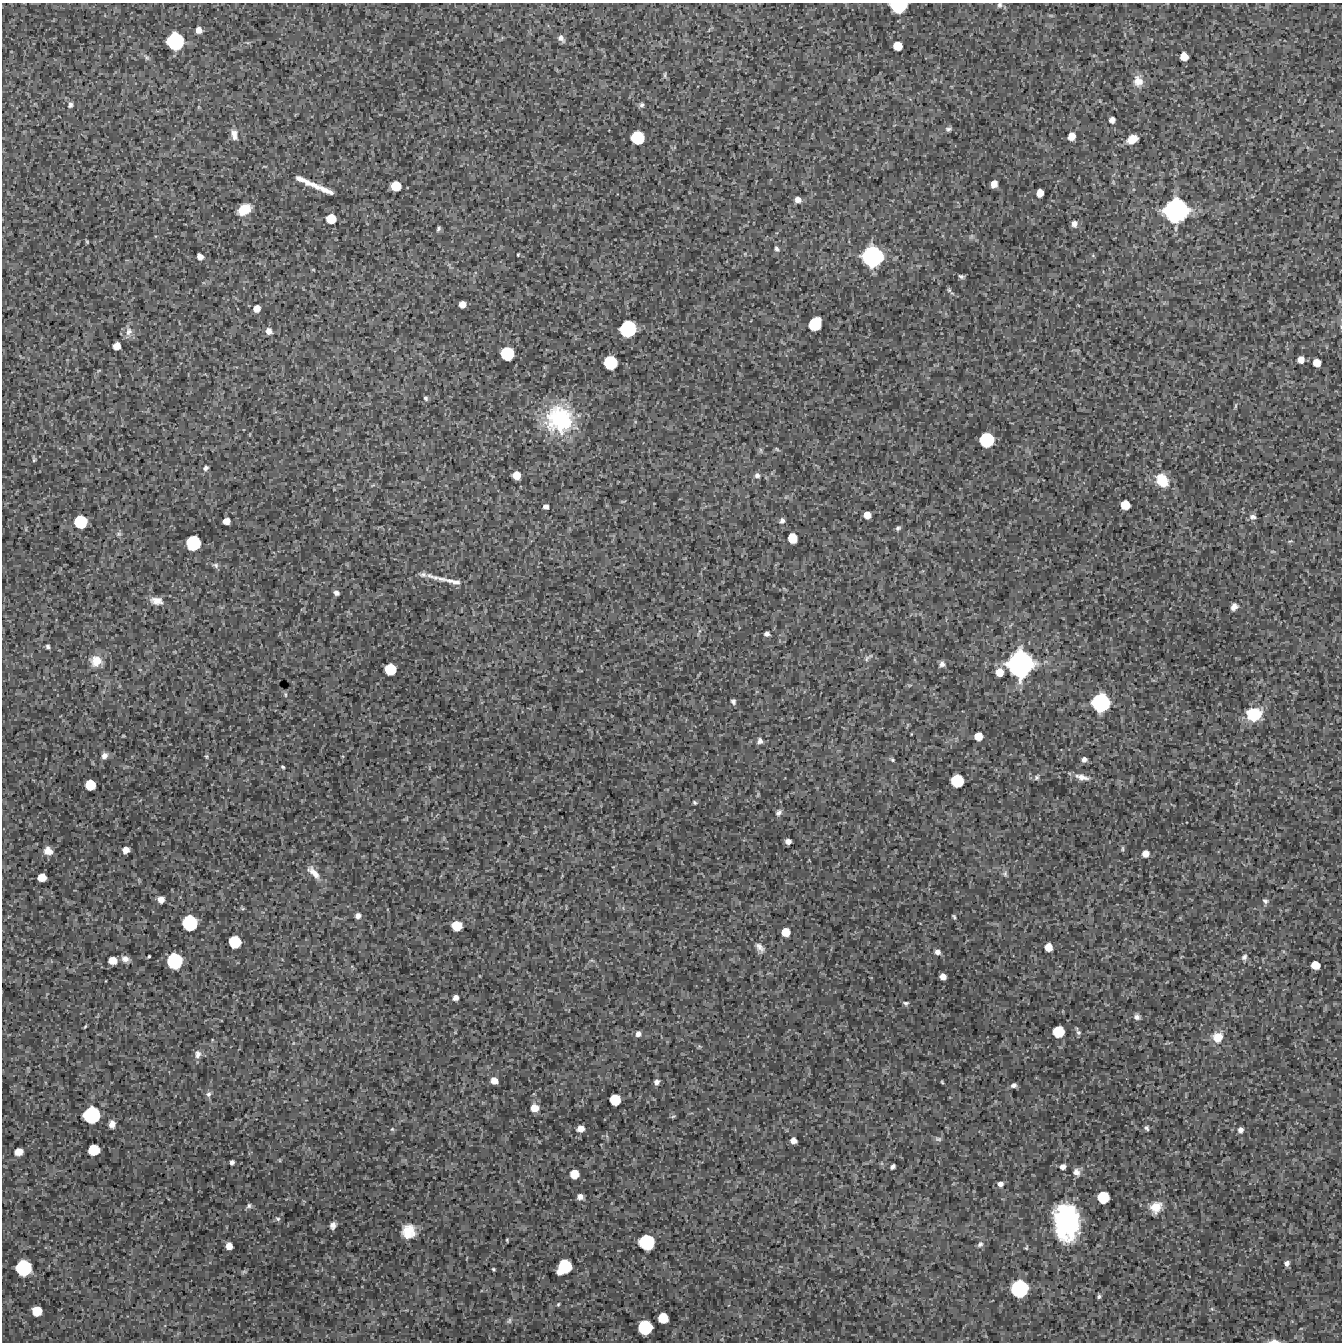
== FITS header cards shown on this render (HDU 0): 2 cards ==
NAXIS1  =                 1340 / length of data axis 1
NAXIS2  =                 1340 / length of data axis 2

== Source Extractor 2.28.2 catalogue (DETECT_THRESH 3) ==
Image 1340 x 1340 px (HDU 0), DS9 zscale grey, 1 PNG px = 1 image px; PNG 1344 x 1344 px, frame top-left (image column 1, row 1340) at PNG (2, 3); no overlay
Background 5460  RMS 580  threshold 1740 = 3 sigma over >= 5 px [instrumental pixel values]
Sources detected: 206; all 206 listed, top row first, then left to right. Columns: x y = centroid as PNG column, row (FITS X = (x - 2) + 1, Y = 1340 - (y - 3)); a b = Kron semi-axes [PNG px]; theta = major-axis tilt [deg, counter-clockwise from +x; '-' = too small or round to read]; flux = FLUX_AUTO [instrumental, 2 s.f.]
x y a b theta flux
999 5 7 5 67 9.2e+04
898 6 14 9 0 1.5e+06
1051 16 6 4 -19 5.5e+04
199 30 6 6 - 2.8e+05
561 38 9 6 -51 1.7e+05
175 41 14 14 - 2.4e+06
897 46 8 7 - 5.6e+05
1184 56 7 7 - 4.7e+05
147 57 10 6 -53 1.2e+05
665 75 10 4 90 7.3e+04
1138 81 15 13 -81 4.7e+05
70 105 6 5 - 1.2e+05
642 105 7 6 - 9.6e+04
1112 120 5 5 - 2.0e+05
948 129 8 5 19 9.8e+04
234 134 12 7 -78 2.7e+05
1071 136 7 6 - 3.8e+05
637 138 11 10 - 1.3e+06
1132 139 10 7 28 4.9e+05
304 180 18 5 -27 3.6e+05
994 184 7 6 - 3.2e+05
314 185 14 6 -31 2.2e+05
396 186 8 8 - 7.2e+05
325 190 16 4 -26 3.3e+05
1040 193 7 6 - 3.6e+05
798 200 7 6 - 2.2e+05
244 209 13 9 31 7.7e+05
1176 210 23 21 12 4.9e+06
331 219 9 8 - 6.7e+05
1074 224 7 6 - 1.9e+05
438 228 6 3 69 7.7e+04
971 236 7 6 - 9.1e+04
87 242 5 3 - 4.3e+04
777 249 7 5 -56 9.5e+04
518 255 4 2 - 4.1e+04
872 256 19 18 - 3.6e+06
200 257 6 5 - 2.4e+05
313 270 5 3 - 3.4e+04
961 276 7 5 -14 9.4e+04
949 290 6 5 - 6.7e+04
952 293 6 3 -19 4.9e+04
462 304 6 6 - 3.1e+05
257 309 7 6 - 3.1e+05
815 324 12 9 56 1.3e+06
628 329 13 12 - 2.1e+06
269 331 7 6 - 2.4e+05
129 332 14 9 81 2.5e+05
117 346 6 6 - 3.8e+05
507 353 11 11 - 1.4e+06
1301 360 6 6 - 3.0e+05
610 362 11 10 - 1.4e+06
1317 363 7 6 - 4.0e+05
99 370 6 3 20 3.6e+04
426 398 6 5 - 8.1e+04
1235 406 9 4 85 5.9e+04
559 419 36 35 - 3.6e+06
987 440 11 11 - 1.6e+06
777 449 7 5 -28 6.3e+04
761 450 8 4 -82 7.3e+04
34 459 7 3 -80 6.4e+04
206 468 6 5 - 1.0e+05
516 475 7 7 - 4.7e+05
757 475 7 7 - 1.5e+05
1162 480 16 13 -55 1.1e+06
623 501 6 3 18 4.0e+04
1125 505 8 7 - 6.0e+05
546 507 5 5 - 1.9e+05
867 515 6 6 - 3.4e+05
1252 517 8 6 -8 1.6e+05
226 521 6 6 - 3.0e+05
782 521 8 6 60 1.3e+05
80 522 11 10 - 1.3e+06
898 528 6 5 - 9.1e+04
26 529 6 4 73 5.0e+04
119 534 7 5 20 8.2e+04
792 538 9 7 -71 6.5e+05
1290 541 7 3 21 4.5e+04
193 543 11 11 - 1.6e+06
1272 551 6 4 -18 5.0e+04
215 565 9 6 -30 1.1e+05
423 575 11 6 -1 1.4e+05
432 577 21 5 -19 2.2e+05
442 579 13 6 -16 1.4e+05
450 581 14 6 -14 1.7e+05
457 582 10 6 6 1.5e+05
336 593 5 5 - 1.5e+05
157 601 15 8 -9 3.7e+05
1234 607 7 6 - 2.1e+05
699 631 7 4 71 7.1e+04
767 634 5 4 - 1.3e+05
48 646 6 4 -77 8.9e+04
867 658 11 5 49 1.1e+05
96 661 13 12 - 6.0e+05
942 664 8 7 - 1.6e+05
1020 664 25 24 - 5.7e+06
390 669 9 9 - 9.5e+05
999 672 8 8 - 4.6e+05
285 694 7 5 -84 6.7e+04
733 701 5 4 - 1.1e+05
1101 703 15 15 - 2.7e+06
1254 714 16 13 18 1.4e+06
911 734 4 2 - 2.9e+04
123 736 5 3 - 3.1e+04
978 736 7 7 - 4.3e+05
760 741 7 7 - 1.6e+05
104 756 8 6 55 1.9e+05
206 756 6 4 -89 5.5e+04
892 759 6 4 -30 6.9e+04
1084 759 5 5 - 1.4e+05
283 767 4 3 - 5.6e+04
1037 777 7 6 - 8.3e+04
1082 777 18 7 -12 3.2e+05
957 781 10 10 - 1.2e+06
90 785 8 8 - 7.7e+05
758 795 8 3 77 4.8e+04
695 802 5 4 - 5.8e+04
779 813 9 7 46 1.5e+05
788 841 5 5 - 2.1e+05
1123 849 7 3 90 5.5e+04
126 850 6 5 - 2.8e+05
48 851 9 8 - 3.0e+05
1145 854 7 7 - 2.8e+05
314 872 25 9 -47 5.0e+05
1005 874 8 6 75 9.3e+04
42 877 7 7 - 4.5e+05
161 899 7 6 - 2.9e+05
1265 901 8 6 -26 1.1e+05
242 908 8 4 -27 5.9e+04
358 916 7 7 - 1.7e+05
954 917 5 3 - 5.9e+04
190 923 13 12 - 1.8e+06
457 926 9 8 - 7.7e+05
786 932 8 7 - 5.0e+05
235 942 10 9 - 1.1e+06
1048 947 7 6 - 4.2e+05
760 948 15 9 -48 2.7e+05
937 952 6 5 - 1.7e+05
149 956 4 3 - 5.4e+04
1244 957 7 6 - 1.2e+05
125 959 9 7 -26 2.3e+05
113 960 7 6 - 4.5e+05
174 961 12 12 - 1.9e+06
592 961 6 4 -20 5.4e+04
1315 965 7 7 - 4.9e+05
943 977 6 5 - 2.5e+05
456 998 5 5 - 1.8e+05
906 1003 7 5 -1 8.4e+04
1137 1017 7 6 - 1.4e+05
85 1026 4 2 - 4.2e+04
1058 1032 9 9 - 9.8e+05
1078 1032 9 6 -54 9.7e+04
638 1034 7 6 - 1.7e+05
1218 1037 12 11 - 6.3e+05
699 1046 6 5 - 5.7e+04
198 1054 11 8 81 2.1e+05
494 1081 7 6 - 3.2e+05
656 1082 6 6 - 1.5e+05
942 1082 4 2 - 4.0e+04
1014 1085 6 5 - 1.3e+05
208 1094 8 7 - 1.2e+05
615 1100 9 9 - 8.4e+05
535 1108 8 8 - 4.1e+05
91 1115 13 13 - 2.2e+06
673 1116 8 4 21 6.1e+04
112 1124 7 6 - 2.6e+05
1146 1128 5 4 - 8.4e+04
392 1129 5 4 - 5.1e+04
580 1129 7 6 - 3.0e+05
1240 1130 6 5 - 1.7e+05
938 1139 9 5 -7 1.0e+05
794 1141 6 5 - 2.4e+05
94 1150 9 8 - 9.3e+05
18 1152 7 6 - 4.0e+05
232 1162 5 4 - 1.1e+05
893 1167 5 4 - 1.2e+05
1063 1167 6 5 - 1.8e+05
1076 1172 9 8 - 2.2e+05
574 1174 8 7 - 5.6e+05
1000 1184 7 6 - 1.6e+05
580 1197 6 6 - 2.0e+05
1103 1197 9 9 - 1.0e+06
249 1206 7 6 - 9.9e+04
1156 1207 13 11 37 6.1e+05
278 1219 7 5 -29 7.8e+04
1066 1222 36 24 -86 5.2e+06
333 1225 8 7 - 1.9e+05
408 1231 14 13 - 8.3e+05
507 1240 4 2 - 4.3e+04
646 1242 12 12 - 1.8e+06
980 1244 9 7 42 1.3e+05
229 1246 6 6 - 3.1e+05
1026 1248 6 4 87 5.0e+04
1287 1263 6 6 - 1.6e+05
564 1267 14 10 49 1.6e+06
23 1268 14 13 - 2.0e+06
493 1269 4 3 - 4.8e+04
244 1272 8 4 8 6.7e+04
1019 1289 13 13 - 2.3e+06
1099 1296 6 4 81 7.7e+04
558 1304 5 4 - 4.8e+04
1212 1309 6 4 -44 5.9e+04
37 1311 8 8 - 7.2e+05
663 1318 8 8 - 7.3e+05
509 1321 8 6 58 9.0e+04
645 1327 11 11 - 1.6e+06
1274 1341 14 5 -2 1.9e+05
At the frame edge (FLAGS 8, measured only in part): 3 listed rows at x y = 999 5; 898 6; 1274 1341